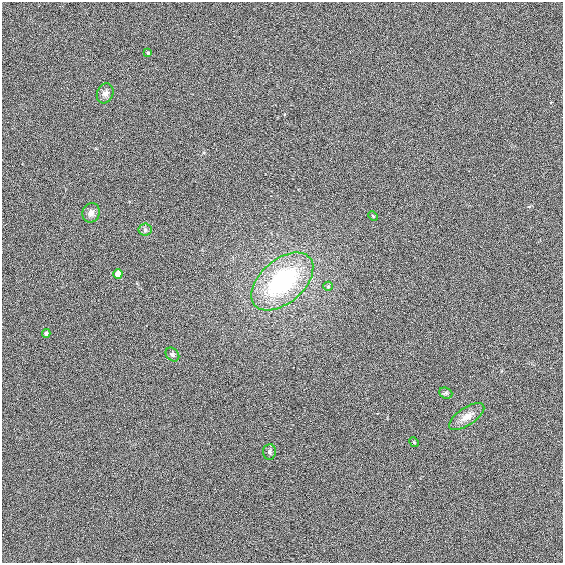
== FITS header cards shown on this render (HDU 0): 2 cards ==
NAXIS1  =                  561
NAXIS2  =                  561

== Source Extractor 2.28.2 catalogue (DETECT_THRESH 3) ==
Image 561 x 561 px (HDU 0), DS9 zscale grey, 1 PNG px = 1 image px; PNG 565 x 565 px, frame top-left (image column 1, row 561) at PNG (2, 2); each listed source drawn as its Kron ellipse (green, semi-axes under 4 px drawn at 4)
Background 3.21e-04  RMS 0.21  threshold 0.629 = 3 sigma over >= 5 px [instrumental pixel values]
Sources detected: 14; all 14 listed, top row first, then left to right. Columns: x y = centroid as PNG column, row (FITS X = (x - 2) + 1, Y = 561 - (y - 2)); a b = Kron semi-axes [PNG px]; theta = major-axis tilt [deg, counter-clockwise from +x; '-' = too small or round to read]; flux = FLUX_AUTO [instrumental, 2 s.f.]
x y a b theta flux
148 53 4 3 - 16
105 93 10 8 69 68
91 213 10 8 70 69
373 216 5 3 - 14
145 230 6 6 - 34
118 274 5 4 - 200
282 281 36 21 41 1800
328 286 5 4 - 18
46 334 4 4 - 53
172 354 7 6 - 32
446 393 7 5 -20 26
467 417 20 9 34 140
414 442 5 4 - 14
269 452 7 6 - 37